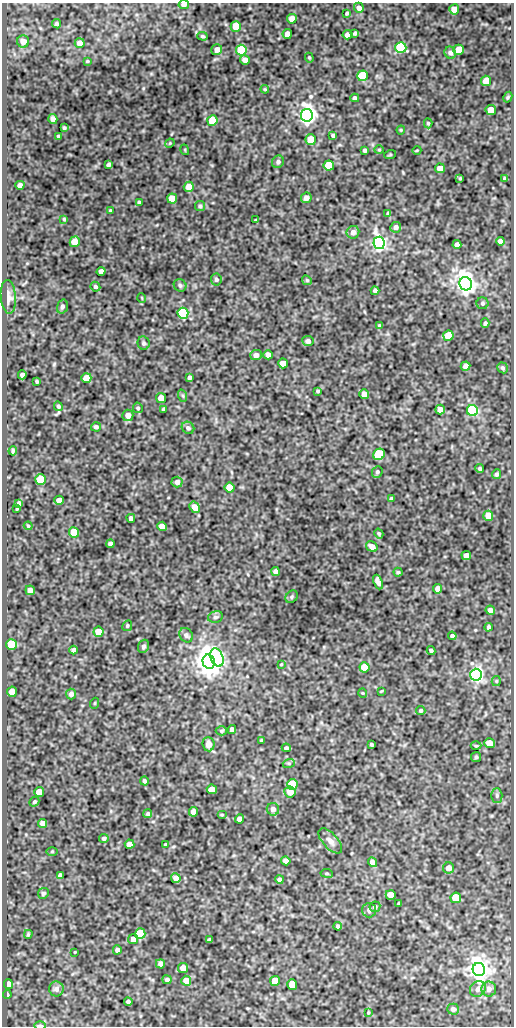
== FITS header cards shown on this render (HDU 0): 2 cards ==
NAXIS1  =                  512
NAXIS2  =                 1024

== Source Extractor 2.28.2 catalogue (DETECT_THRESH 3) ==
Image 512 x 1024 px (HDU 0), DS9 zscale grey, 1 PNG px = 1 image px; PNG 516 x 1028 px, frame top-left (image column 1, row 1024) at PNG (2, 3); each listed source drawn as its Kron ellipse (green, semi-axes under 4 px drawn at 4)
Background 71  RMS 0.48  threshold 1.45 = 3 sigma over >= 5 px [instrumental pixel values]
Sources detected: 217; all 217 listed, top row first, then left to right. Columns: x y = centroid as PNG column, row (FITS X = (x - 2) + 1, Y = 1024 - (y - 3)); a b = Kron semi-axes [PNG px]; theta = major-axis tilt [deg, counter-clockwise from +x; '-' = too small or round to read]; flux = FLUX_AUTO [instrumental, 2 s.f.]
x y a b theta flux
184 5 5 4 - 120
359 8 5 4 - 140
454 9 5 5 - 490
347 13 3 3 - 47
292 19 5 4 - 370
56 24 5 4 - 67
236 26 5 5 - 810
355 33 4 3 - 64
287 34 5 4 - 220
347 35 5 4 - 270
202 36 5 4 - 46
23 41 6 6 - 230
80 43 5 5 - 240
401 48 5 5 - 3800
217 50 6 5 - 200
241 50 5 5 - 3200
459 50 5 5 - 950
450 53 6 5 - 120
309 58 5 4 - 38
245 60 5 4 - 190
87 61 4 3 - 33
362 76 5 5 - 2100
486 81 5 5 - 500
265 89 4 4 - 33
508 97 5 3 - 42
355 98 4 4 - 89
491 110 5 5 - 690
307 115 6 6 - 21000
53 119 5 4 - 170
212 121 5 5 - 1500
428 123 5 4 - 43
64 128 4 3 - 49
401 130 4 4 - 31
333 135 3 3 - 53
58 136 3 3 - 52
311 139 5 5 - 760
170 143 5 3 - 30
185 150 5 3 - 27
365 150 4 3 - 68
379 150 4 4 - 33
417 150 4 3 - 25
390 155 6 3 19 30
278 162 6 6 - 93
108 164 4 3 - 83
329 166 5 5 - 2200
440 168 5 5 - 300
460 178 3 2 - 28
505 179 4 4 - 65
20 185 4 4 - 170
189 187 5 5 - 480
306 198 5 5 - 130
172 199 5 5 - 930
139 202 4 3 - 70
200 206 5 5 - 63
110 211 4 3 - 70
388 213 4 4 - 61
64 219 4 4 - 36
256 220 3 2 - 32
396 227 5 5 - 110
353 232 6 6 - 150
500 241 4 4 - 120
75 242 5 5 - 600
379 243 6 5 - 13000
457 245 4 4 - 140
101 271 4 4 - 170
216 279 6 5 - 73
307 280 5 4 - 40
466 284 7 6 - 28000
180 285 6 6 - 67
95 287 5 4 - 62
375 291 4 4 - 99
8 297 17 7 -86 200
142 298 5 3 - 23
482 303 6 6 - 60
62 307 7 5 73 79
183 313 5 5 - 4900
485 323 5 4 - 55
379 326 4 4 - 47
448 336 5 5 - 810
308 341 5 5 - 130
144 343 7 6 - 68
256 355 6 5 - 190
268 355 5 4 - 180
283 363 5 5 - 390
465 366 5 4 - 120
502 368 6 5 - 73
22 375 4 4 - 100
189 377 4 3 - 82
86 378 5 5 - 450
37 381 3 3 - 44
318 391 4 3 - 42
364 394 5 5 - 240
183 396 6 4 -72 44
161 398 5 5 - 340
58 406 5 4 - 68
138 408 5 5 - 47
164 409 4 3 - 65
440 410 5 4 - 300
472 411 5 5 - 5100
128 415 5 5 - 250
96 427 5 4 - 66
188 428 6 5 - 77
13 451 4 2 - 44
379 454 6 5 - 3400
480 469 4 4 - 55
377 472 6 5 - 60
496 474 5 4 - 55
40 479 5 5 - 1900
177 482 5 5 - 130
230 487 5 5 - 780
391 498 4 3 - 56
59 500 5 4 - 280
19 503 4 4 - 85
195 507 6 4 -54 400
17 508 3 2 - 37
488 516 5 5 - 470
131 518 4 4 - 150
28 526 4 3 - 38
162 526 5 4 - 340
74 532 5 5 - 1000
379 534 5 4 - 51
110 544 4 4 - 100
372 547 6 5 - 230
466 555 5 4 - 250
275 571 4 4 - 100
398 572 4 4 - 45
378 582 7 4 -68 140
438 589 4 4 - 200
30 590 5 4 - 210
292 597 7 5 48 55
490 610 5 4 - 120
215 617 7 5 14 68
127 626 6 4 62 46
488 627 4 3 - 60
98 632 5 5 - 680
186 635 8 6 -55 90
452 636 4 4 - 77
11 645 5 5 - 1400
143 646 7 5 70 78
73 650 4 4 - 81
431 651 5 3 - 67
217 657 9 6 -70 2400
209 662 7 6 - 52000
281 664 3 2 - 26
365 667 5 5 - 1100
476 675 6 5 - 12000
496 681 5 5 - 39
381 691 3 2 - 25
12 692 5 5 - 400
363 693 4 3 - 24
71 694 5 5 - 110
95 703 5 3 - 28
421 710 4 4 - 53
232 730 4 4 - 150
221 731 6 4 1 49
262 740 3 3 - 38
489 743 5 5 - 440
209 744 7 6 - 190
371 744 4 3 - 43
476 746 5 3 - 31
286 748 4 3 - 66
476 757 5 5 - 44
289 763 6 4 18 46
144 781 4 4 - 62
292 784 5 5 - 2400
212 789 5 5 - 480
39 792 5 5 - 580
290 792 6 5 - 270
497 795 7 5 -89 70
34 802 5 4 - 55
273 809 6 6 - 190
193 812 5 4 - 280
148 814 4 4 - 55
222 815 5 3 - 30
239 819 4 4 - 220
43 823 4 4 - 210
104 838 5 4 - 66
330 841 15 7 -48 200
130 844 5 4 - 220
165 844 3 2 - 30
52 851 5 3 - 32
286 861 4 4 - 220
372 862 5 4 - 170
448 868 5 5 - 230
327 873 6 3 -8 40
60 875 4 4 - 79
176 878 5 4 - 200
279 879 4 4 - 77
43 893 5 5 - 65
391 895 5 5 - 490
456 898 5 5 - 1100
399 904 3 3 - 52
375 907 5 5 - 70
369 910 7 7 - 110
338 926 4 4 - 65
28 934 4 3 - 39
140 934 5 5 - 2400
133 939 5 5 - 310
209 940 4 3 - 51
117 950 4 4 - 110
75 952 3 2 - 23
160 964 5 4 - 170
183 968 5 5 - 290
479 969 6 6 - 32000
167 980 4 4 - 84
186 981 5 5 - 410
275 981 5 5 - 690
8 984 5 4 - 450
292 984 5 5 - 760
56 989 7 7 - 140
478 989 8 7 - 140
489 989 7 7 - 130
7 995 4 3 - 110
128 1002 4 4 - 91
453 1009 6 5 - 110
368 1013 4 3 - 29
40 1025 6 3 -1 160
At the frame edge (FLAGS 8, measured only in part): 2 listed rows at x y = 184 5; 40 1025